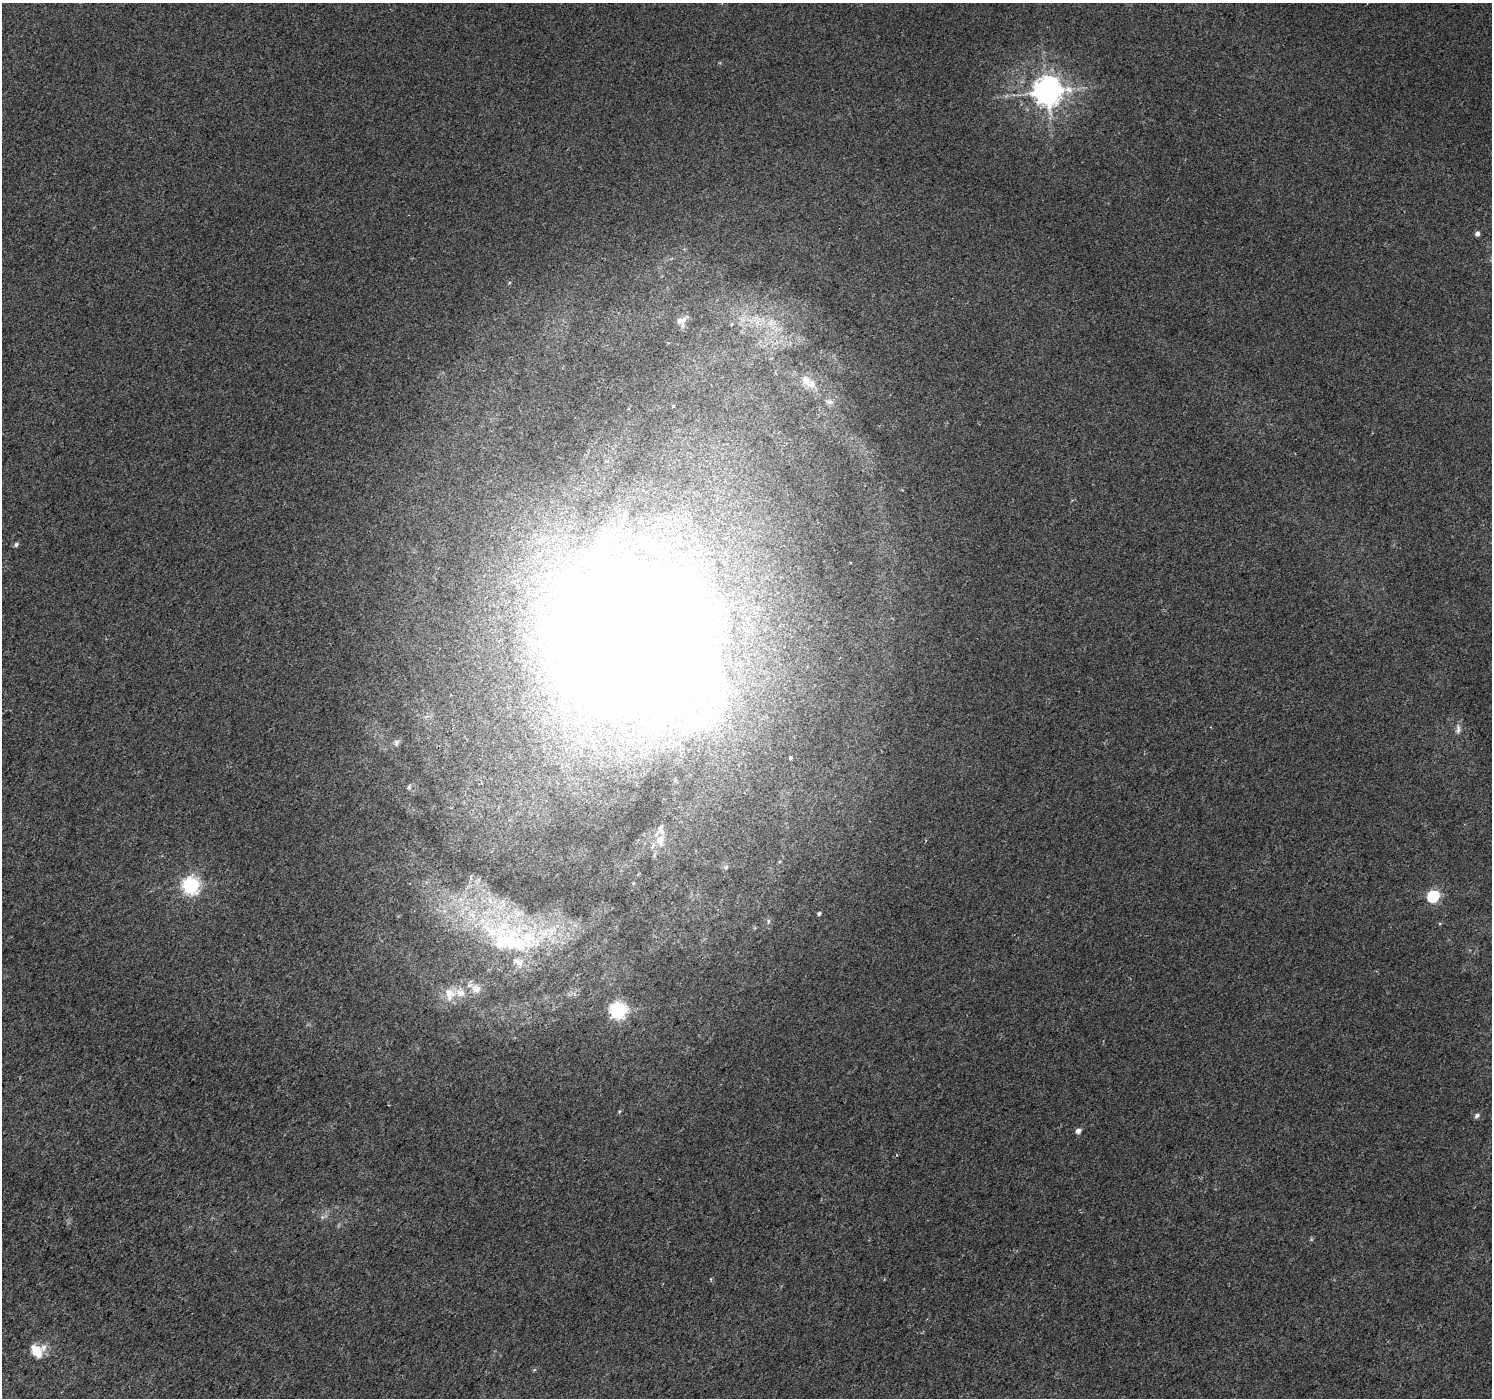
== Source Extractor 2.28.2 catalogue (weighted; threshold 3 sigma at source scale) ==
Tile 7 of 4 x 4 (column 3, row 2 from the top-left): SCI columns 2988-4477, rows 3040-4435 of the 5973 x 6013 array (HDU 1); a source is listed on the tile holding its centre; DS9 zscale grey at full resolution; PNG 1494 x 1400 px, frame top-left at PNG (2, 3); no overlay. Shown black and unused: <1% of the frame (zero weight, under 2 of 3 exposures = <1% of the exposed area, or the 3 px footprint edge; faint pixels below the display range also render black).
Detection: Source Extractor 2.28.2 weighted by HDU 2 'WHT'; one run over the whole footprint, this tile lists its part. Background 0.011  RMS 0.01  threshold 0.0457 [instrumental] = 3 sigma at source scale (4.5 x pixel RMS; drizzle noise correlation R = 1.50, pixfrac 1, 0.0396/0.0396 arcsec/px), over >= 5 px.
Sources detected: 33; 1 too faint to see at this stretch — not listed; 6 inside a brighter listed object's ellipse — not listed separately; the other 26 listed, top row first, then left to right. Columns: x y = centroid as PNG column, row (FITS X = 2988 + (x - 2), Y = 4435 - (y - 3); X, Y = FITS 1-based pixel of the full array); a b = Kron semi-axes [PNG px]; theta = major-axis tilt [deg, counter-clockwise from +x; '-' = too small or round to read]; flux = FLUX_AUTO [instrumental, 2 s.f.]
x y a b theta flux
1047 92 9 9 - 1600
1477 234 5 4 - 4.3
684 320 12 6 56 5.5
770 323 10 6 49 5.5
806 380 14 10 -54 9
830 402 9 6 -9 3.3
16 544 5 4 - 2.8
634 631 123 105 -49 5000
1458 729 15 6 90 4.5
396 742 8 7 - 3
790 758 4 4 - 5.2
660 828 26 7 61 8
660 840 10 9 - 12
726 867 6 5 - 1.8
633 883 5 3 - 0.99
191 885 7 7 - 380
1433 896 6 6 - 130
819 914 4 4 - 2.4
768 921 7 4 82 1.9
509 940 88 45 -33 200
476 989 9 9 - 11
449 994 18 14 -78 17
618 1010 7 6 - 380
1477 1116 7 6 - 2.9
1078 1131 5 4 - 6.3
37 1351 17 11 -57 19
Overlapping masked pixels (flux is a lower limit): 1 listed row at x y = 634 631
Unlisted compact peaks at least as high as the median listed source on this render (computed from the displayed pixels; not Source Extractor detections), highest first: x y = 619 1112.